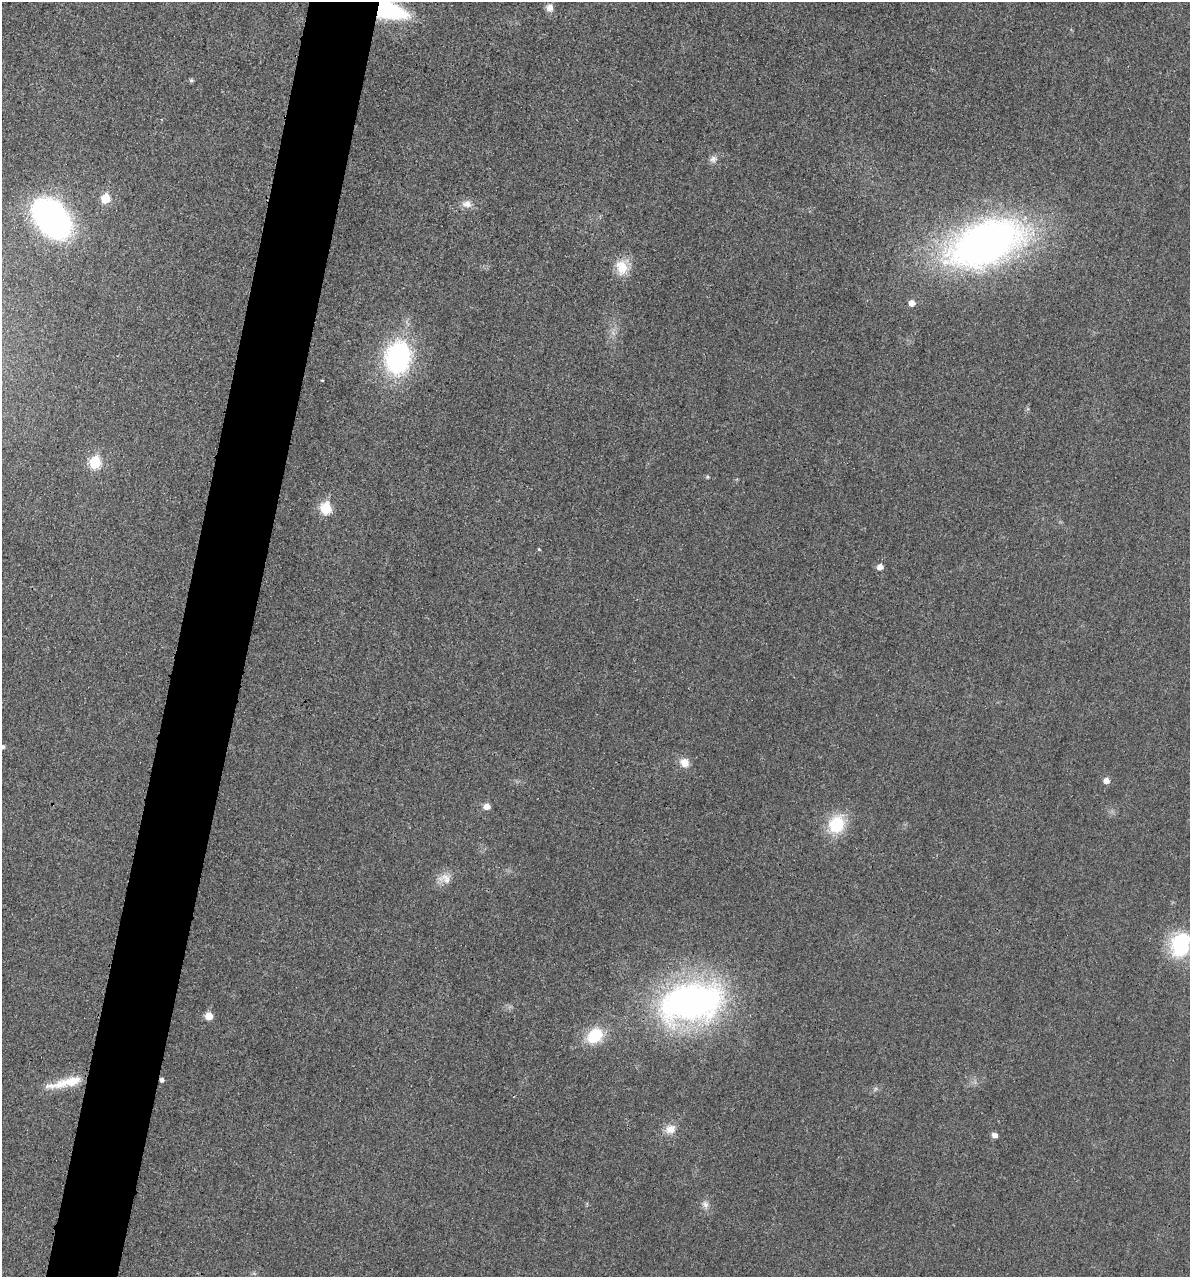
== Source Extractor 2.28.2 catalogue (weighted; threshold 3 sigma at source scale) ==
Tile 7 of 4 x 4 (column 3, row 2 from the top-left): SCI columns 2517-3704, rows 2570-3844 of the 5154 x 5142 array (HDU 1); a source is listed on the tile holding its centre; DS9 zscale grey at full resolution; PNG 1192 x 1279 px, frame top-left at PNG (2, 2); no overlay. Shown black and unused: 6% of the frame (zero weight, under 3 of 4 exposures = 2% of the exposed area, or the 3 px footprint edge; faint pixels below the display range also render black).
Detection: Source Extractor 2.28.2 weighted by HDU 2 'WHT'; one run over the whole footprint, this tile lists its part. Background 0.0179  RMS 0.0055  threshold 0.0248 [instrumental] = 3 sigma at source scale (4.5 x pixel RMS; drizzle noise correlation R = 1.50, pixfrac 1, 0.05/0.05 arcsec/px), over >= 5 px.
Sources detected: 34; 2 too faint to see at this stretch — not listed; the other 32 listed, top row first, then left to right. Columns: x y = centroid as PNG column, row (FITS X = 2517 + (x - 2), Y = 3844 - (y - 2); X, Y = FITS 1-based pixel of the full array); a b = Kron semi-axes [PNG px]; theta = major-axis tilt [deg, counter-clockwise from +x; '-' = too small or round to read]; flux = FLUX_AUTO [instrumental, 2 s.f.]
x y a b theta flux
550 8 9 9 - 3.7
388 10 28 13 -16 77
191 80 6 5 - 0.93
713 159 10 9 - 2.7
105 198 6 5 - 19
467 204 14 10 -7 4.4
51 218 32 21 -48 210
985 243 59 31 22 410
622 267 21 17 88 11
912 303 6 6 - 4.7
398 358 26 20 82 110
322 380 4 2 - 0.4
94 462 7 6 - 38
707 477 5 4 - 0.75
326 508 7 6 - 34
539 549 4 3 - 0.5
880 567 6 6 - 4.2
3 747 4 4 - 1.3
684 763 12 10 -46 6
1106 780 6 6 - 3.8
487 806 6 6 - 4.9
837 824 22 18 64 24
445 878 19 13 -5 6.3
1181 944 31 25 67 39
691 1002 62 35 12 250
209 1016 6 6 - 9.1
595 1035 21 16 41 20
162 1080 4 4 - 1.8
66 1082 48 10 13 17
670 1129 16 12 18 6.5
995 1135 6 5 - 3
705 1204 11 9 -68 3.1
Overlapping masked pixels (flux is a lower limit): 2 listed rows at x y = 388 10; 162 1080
Isophote crosses this tile's border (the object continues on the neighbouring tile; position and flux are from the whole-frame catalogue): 3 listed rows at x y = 388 10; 3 747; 1181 944